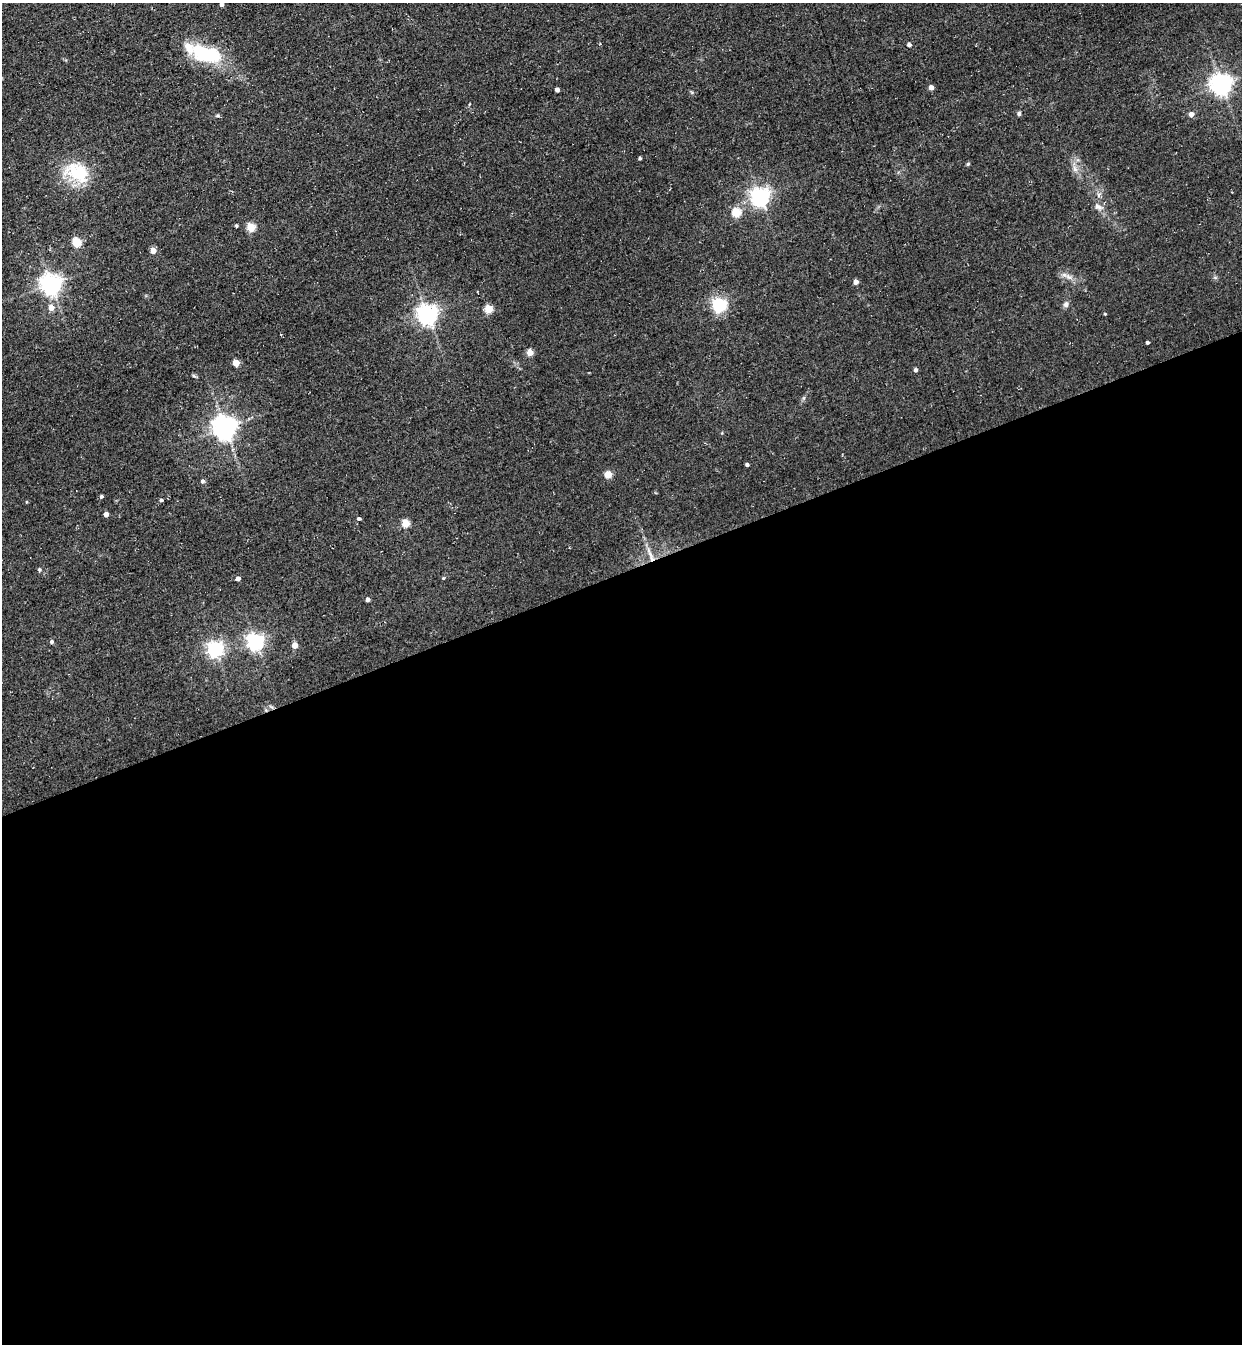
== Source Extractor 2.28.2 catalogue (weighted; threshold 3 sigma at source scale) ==
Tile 15 of 4 x 4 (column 3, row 4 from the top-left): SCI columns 2790-4029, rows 64-1405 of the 5451 x 5491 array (HDU 1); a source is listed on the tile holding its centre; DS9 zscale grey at full resolution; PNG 1244 x 1346 px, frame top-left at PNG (2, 3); no overlay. Shown black and unused: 57% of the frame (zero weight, under 3 of 4 exposures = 7% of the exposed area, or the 3 px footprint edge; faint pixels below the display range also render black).
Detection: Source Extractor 2.28.2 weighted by HDU 2 'WHT'; one run over the whole footprint, this tile lists its part. Background 0.0858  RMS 0.014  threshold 0.0635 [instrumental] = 3 sigma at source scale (4.5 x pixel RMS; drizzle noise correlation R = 1.50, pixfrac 1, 0.05/0.05 arcsec/px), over >= 5 px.
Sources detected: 53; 1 inside a brighter object's white glare — not listed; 1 inside a brighter listed object's ellipse — not listed separately; the other 51 listed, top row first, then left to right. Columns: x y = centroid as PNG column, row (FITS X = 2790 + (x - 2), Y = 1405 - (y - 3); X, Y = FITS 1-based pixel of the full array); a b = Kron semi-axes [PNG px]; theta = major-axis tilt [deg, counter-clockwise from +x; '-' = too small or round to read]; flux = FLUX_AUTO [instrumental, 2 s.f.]
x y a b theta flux
221 4 4 3 - 5
909 45 4 4 - 3.7
203 53 41 17 -27 77
1221 85 7 7 - 940
931 87 4 4 - 9.2
557 90 4 4 - 6.3
1019 114 5 4 - 3
1191 114 5 5 - 8.9
640 158 3 3 - 2.2
968 164 5 4 - 1.7
1075 169 7 6 - 5
77 172 32 22 -27 66
760 197 6 6 - 690
1098 207 11 8 -29 6.8
736 212 5 5 - 60
236 226 3 3 - 2.1
251 227 5 5 - 51
76 242 5 5 - 69
153 251 4 4 - 17
1069 277 11 5 -44 5.7
856 282 4 4 - 8.6
51 284 7 7 - 820
719 305 6 6 - 310
1066 305 8 7 - 4
51 308 5 5 - 14
488 309 5 5 - 44
1105 314 4 3 - 1.2
427 315 7 6 - 810
1147 343 3 3 - 2.8
530 352 4 4 - 19
236 363 5 4 - 25
915 370 4 4 - 3.5
194 376 6 4 -19 1.8
224 428 7 7 - 1200
747 465 4 3 - 2.8
608 474 5 4 - 31
202 481 5 4 - 3.5
101 496 4 4 - 2.6
161 500 4 3 - 2.5
106 514 4 4 - 6.7
359 519 4 4 - 2.5
405 523 5 5 - 42
649 552 18 4 -72 8.4
39 569 5 4 - 2.1
238 578 4 4 - 5.5
443 578 4 4 - 1.3
367 599 4 4 - 5.8
52 642 5 4 - 3
255 642 6 6 - 500
295 645 4 4 - 16
215 649 6 6 - 410
Isophote crosses this tile's border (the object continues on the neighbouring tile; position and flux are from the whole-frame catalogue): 1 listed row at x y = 221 4